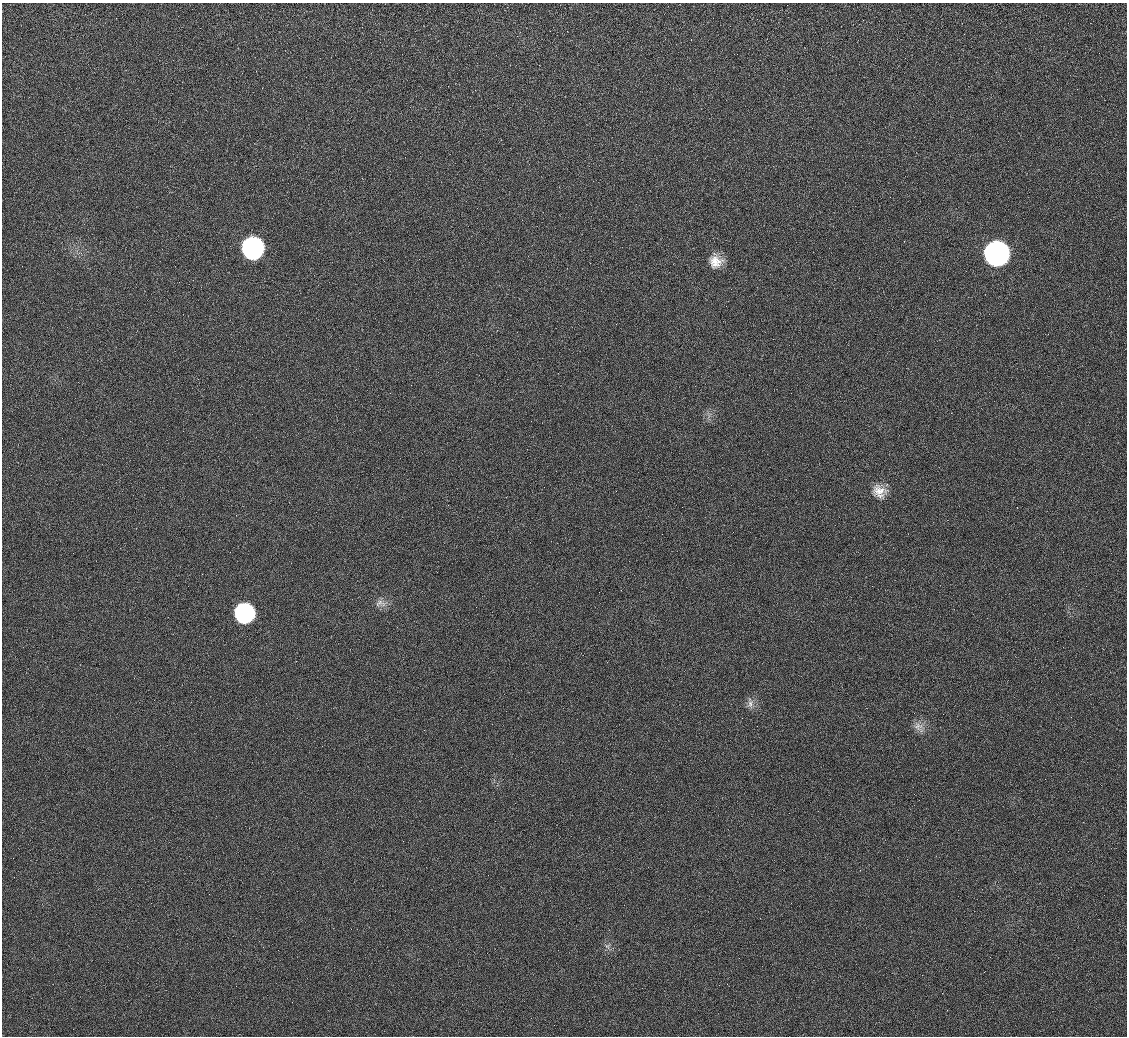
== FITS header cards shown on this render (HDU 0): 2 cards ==
NAXIS1  =                 1125 / length of data axis 1
NAXIS2  =                 1034 / length of data axis 2

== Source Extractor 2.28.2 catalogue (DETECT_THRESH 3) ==
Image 1125 x 1034 px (HDU 0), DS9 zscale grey, 1 PNG px = 1 image px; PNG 1129 x 1038 px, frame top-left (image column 1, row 1034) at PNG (2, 3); no overlay
Background 875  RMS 38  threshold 113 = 3 sigma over >= 5 px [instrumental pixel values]
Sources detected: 9; all 9 listed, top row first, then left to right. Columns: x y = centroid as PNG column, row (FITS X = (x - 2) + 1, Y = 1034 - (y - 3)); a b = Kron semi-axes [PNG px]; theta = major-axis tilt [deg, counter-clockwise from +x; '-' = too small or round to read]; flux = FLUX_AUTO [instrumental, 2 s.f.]
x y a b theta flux
252 248 16 15 - 5.4e+05
996 254 16 16 - 1.4e+06
716 261 15 14 - 4.0e+04
879 491 20 16 -30 4.1e+04
380 603 18 10 -4 2.0e+04
244 613 15 15 - 3.2e+05
750 703 16 8 -87 1.6e+04
918 726 15 11 -45 2.2e+04
607 946 8 7 - 1.0e+04